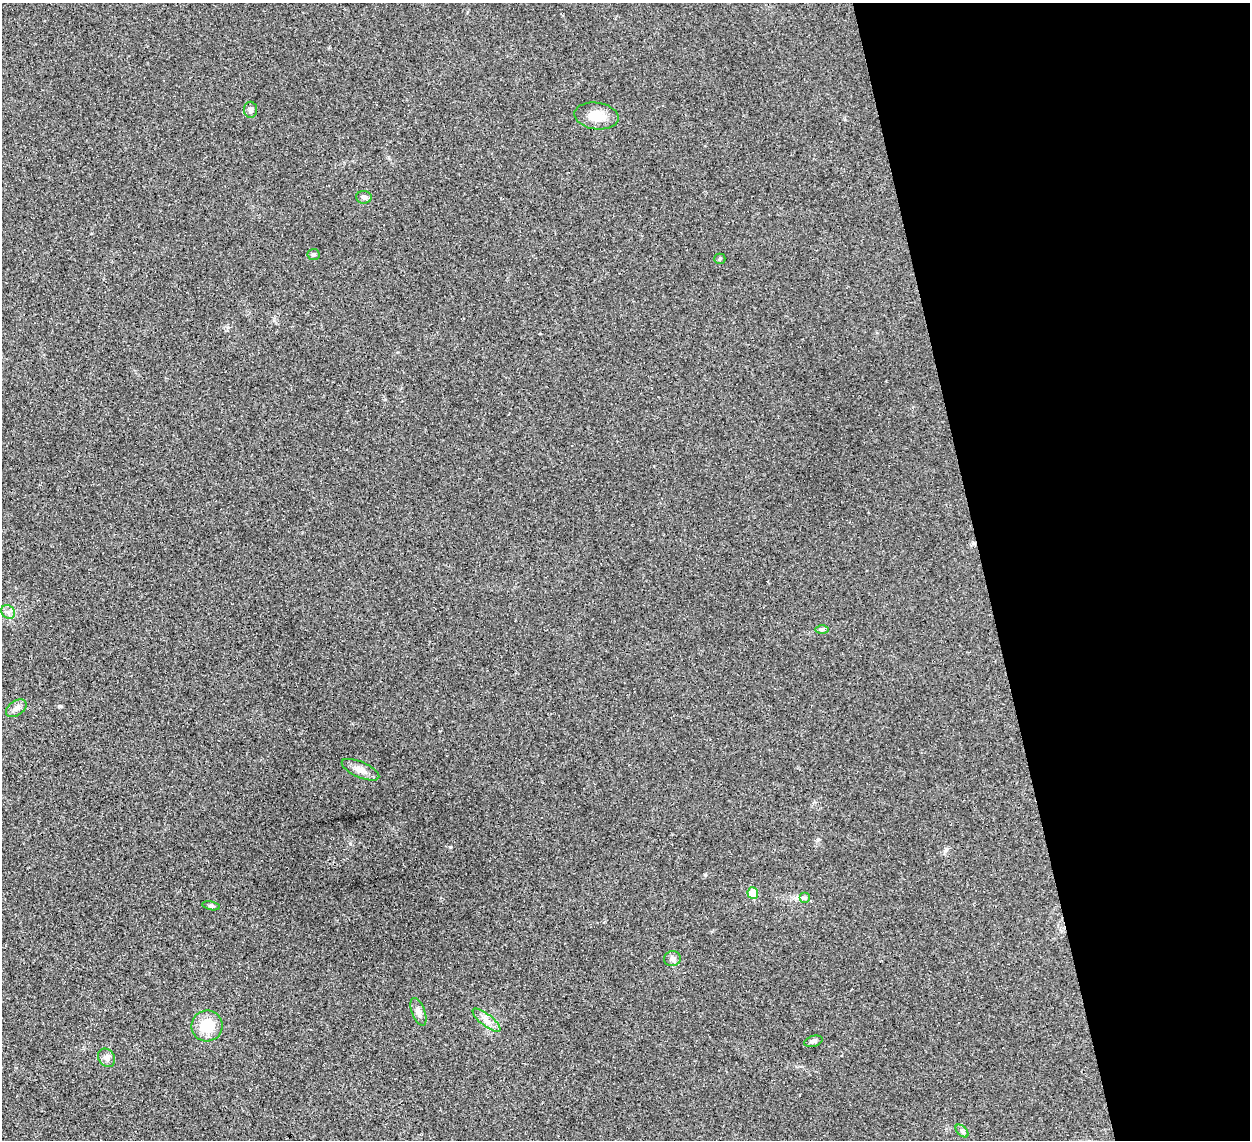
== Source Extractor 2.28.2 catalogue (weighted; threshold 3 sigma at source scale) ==
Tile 12 of 4 x 4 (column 4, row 3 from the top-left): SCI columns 3782-5029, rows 1430-2567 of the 5065 x 5020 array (HDU 1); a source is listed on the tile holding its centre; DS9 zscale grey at full resolution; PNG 1252 x 1142 px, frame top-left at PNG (2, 3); each listed source drawn as its Kron ellipse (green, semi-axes under 4 px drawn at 4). Shown black and unused: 21% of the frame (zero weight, under 3 of 4 exposures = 2% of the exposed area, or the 3 px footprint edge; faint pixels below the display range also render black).
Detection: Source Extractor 2.28.2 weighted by HDU 2 'WHT'; one run over the whole footprint, this tile lists its part. Background 0.0282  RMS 0.0046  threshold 0.0209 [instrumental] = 3 sigma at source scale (4.5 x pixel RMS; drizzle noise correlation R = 1.50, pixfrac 1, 0.05/0.05 arcsec/px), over >= 5 px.
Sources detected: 19; all 19 listed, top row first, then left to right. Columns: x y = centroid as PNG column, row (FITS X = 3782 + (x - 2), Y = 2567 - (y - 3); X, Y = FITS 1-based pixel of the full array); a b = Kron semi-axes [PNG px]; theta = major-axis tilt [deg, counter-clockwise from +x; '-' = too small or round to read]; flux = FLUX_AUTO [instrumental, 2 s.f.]
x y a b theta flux
251 110 8 6 -87 1.6
596 116 22 13 -8 7.7
364 197 8 6 -6 1.2
313 254 6 5 - 0.9
720 259 5 5 - 0.63
8 612 7 6 - 1.7
822 629 7 4 0 0.91
16 708 11 7 35 2
360 770 20 8 -24 3.6
753 893 6 5 - 8.9
805 898 5 5 - 0.81
211 906 9 4 -11 0.98
672 958 8 7 - 1.7
418 1012 14 6 -69 2.4
487 1020 17 6 -38 3.1
207 1026 15 15 - 11
813 1041 9 5 17 1.2
107 1058 10 8 -54 2.1
962 1131 7 4 -45 0.91
Unlisted compact peaks at least as high as the median listed source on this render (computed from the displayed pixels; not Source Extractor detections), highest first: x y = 450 847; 705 875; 60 706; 350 843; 946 849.